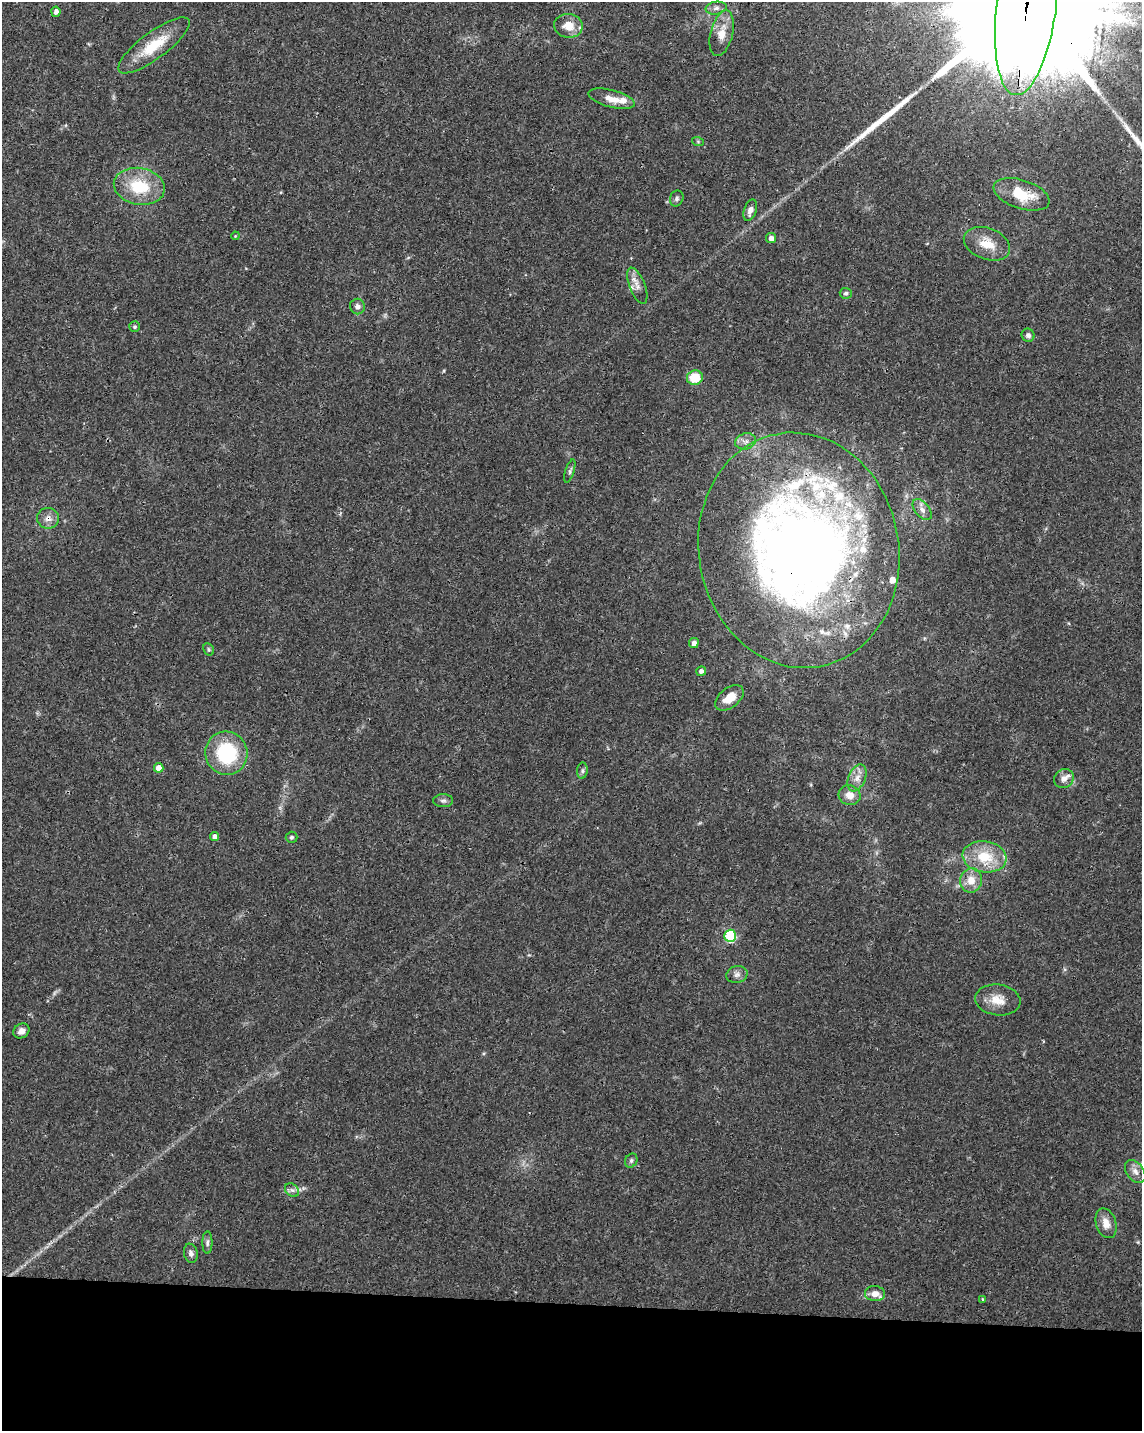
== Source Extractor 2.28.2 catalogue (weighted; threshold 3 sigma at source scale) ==
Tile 10 of 4 x 3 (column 2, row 3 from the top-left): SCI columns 1144-2283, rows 232-1660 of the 4572 x 4802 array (HDU 1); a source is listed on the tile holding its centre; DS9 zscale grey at full resolution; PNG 1144 x 1433 px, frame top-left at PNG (2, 2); each listed source drawn as its Kron ellipse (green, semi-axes under 4 px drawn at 4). Shown black and unused: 9% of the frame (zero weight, under 3 of 4 exposures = <1% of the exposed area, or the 3 px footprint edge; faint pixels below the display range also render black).
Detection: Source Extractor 2.28.2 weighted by HDU 2 'WHT'; one run over the whole footprint, this tile lists its part. Background 0.0366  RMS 0.0033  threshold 0.015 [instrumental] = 3 sigma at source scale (4.5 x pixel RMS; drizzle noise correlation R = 1.50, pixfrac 1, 0.0396/0.0396 arcsec/px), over >= 5 px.
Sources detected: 65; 1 too faint to see at this stretch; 1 long thin detection or spike segment (spike, bleed or trail) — neither listed nor drawn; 10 inside a brighter listed object's ellipse — not listed separately; the other 53 listed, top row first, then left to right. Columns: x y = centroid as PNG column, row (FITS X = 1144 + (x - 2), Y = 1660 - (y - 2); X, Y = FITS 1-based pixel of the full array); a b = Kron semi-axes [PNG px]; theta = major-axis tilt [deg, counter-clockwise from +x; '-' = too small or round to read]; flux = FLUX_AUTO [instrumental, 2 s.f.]
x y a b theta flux
1027 3 93 30 83 54000
716 8 10 6 9 1.4
56 12 5 4 - 1.4
568 26 14 12 -9 4.9
722 33 23 11 76 5.1
154 45 43 13 37 12
612 99 24 8 -14 3.9
698 142 6 4 -20 0.39
139 186 26 18 -10 15
1022 194 29 14 -18 10
677 198 8 6 68 0.9
750 210 11 6 72 1.8
235 236 4 3 - 0.29
771 238 5 5 - 1.8
987 244 24 15 -21 6.7
637 286 19 7 -69 2.5
846 293 6 5 - 0.84
357 307 8 7 - 1.5
135 327 5 5 - 0.59
1028 335 7 6 - 1.1
695 378 8 7 - 8.8
746 441 10 8 13 2
570 471 12 4 72 0.89
922 509 12 7 -51 1.8
48 518 11 10 - 2.3
799 550 118 100 -80 360
694 643 5 4 - 1.6
209 649 6 5 - 0.54
701 671 5 5 - 1.3
729 698 16 10 38 5.2
226 753 22 21 - 23
159 768 5 4 - 3.6
582 771 8 5 85 0.79
857 778 14 8 67 2.8
1064 779 10 9 - 2
850 795 11 10 - 3.1
443 801 10 6 1 1
215 837 4 4 - 1.8
291 837 6 5 - 0.68
985 857 22 15 -9 11
971 880 12 11 - 4.4
730 936 6 6 - 27
737 974 10 8 15 1.5
998 1000 23 15 -7 5.4
21 1031 8 7 - 1.7
631 1161 7 6 - 0.8
1135 1171 13 8 -52 2.2
292 1190 7 6 - 1.1
1106 1223 15 10 -72 3.5
207 1243 11 5 90 1
191 1253 9 6 -78 1.3
875 1294 10 7 -4 3.1
983 1299 4 3 - 0.32
Overlapping masked pixels (flux is a lower limit): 4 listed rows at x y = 1027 3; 1022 194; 48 518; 799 550
Isophote crosses this tile's border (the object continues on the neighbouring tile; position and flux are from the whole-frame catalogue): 1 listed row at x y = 1027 3